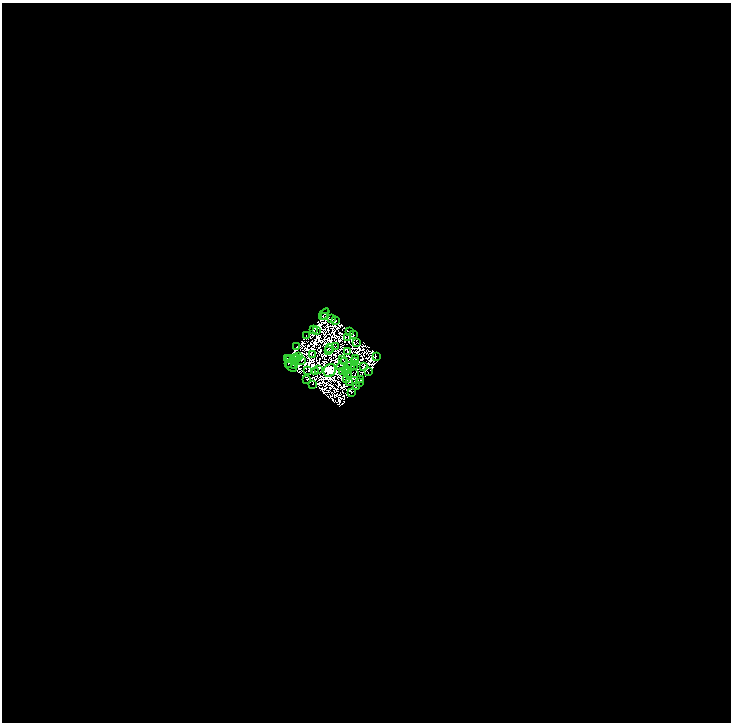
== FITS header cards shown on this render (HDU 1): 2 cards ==
NAXIS1  =                 1457
NAXIS2  =                 1440

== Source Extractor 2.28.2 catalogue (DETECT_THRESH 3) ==
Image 1457 x 1440 px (HDU 1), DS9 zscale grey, zoomed out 1/2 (1 PNG px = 2 x 2 image px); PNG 733 x 724 px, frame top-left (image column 1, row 1439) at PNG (2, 3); each listed source drawn as its Kron ellipse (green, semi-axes under 4 px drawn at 4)
Background 0.237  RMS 1.4e-05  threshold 4.22e-05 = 3 sigma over >= 5 px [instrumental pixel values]
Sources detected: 222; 168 cannot appear on this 1/2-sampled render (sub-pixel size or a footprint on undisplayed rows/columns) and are neither listed nor drawn; the other 54 listed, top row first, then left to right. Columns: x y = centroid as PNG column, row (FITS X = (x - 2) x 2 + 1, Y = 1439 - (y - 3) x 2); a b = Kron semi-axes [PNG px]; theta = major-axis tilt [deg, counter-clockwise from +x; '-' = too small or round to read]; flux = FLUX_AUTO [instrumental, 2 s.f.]
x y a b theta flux
324 314 6 2 54 3.6
325 317 3 2 - 6.8
332 319 2 1 - 9.3
336 321 3 2 - 5.5
313 330 3 1 - 1.7
317 331 3 1 - 2
350 332 2 1 - 3.6
353 334 2 1 - 18
306 336 3 2 - 11
348 338 3 1 - 6.6
357 342 3 1 - 0.29
336 346 3 1 - 1.6
296 347 2 1 - 5.4
330 348 4 1 - 1.1
328 350 2 1 - 2.7
348 352 2 1 - 3.8
313 354 4 1 - 4.5
299 356 2 2 - 8.6
376 356 3 1 - 4.7
288 358 2 1 - 3.2
298 358 2 1 - 0.043
289 359 2 1 - 8.1
294 359 2 1 - 2.7
342 359 2 1 - 4.1
355 359 3 2 - 6.4
301 360 2 1 - 0.38
345 361 2 2 - 2
354 361 2 1 - 2.3
288 363 2 2 - 6
294 365 2 2 - 9.8
350 365 2 1 - 0.74
364 366 3 2 - 9.9
291 367 6 2 -40 2.3
340 367 4 1 - 2.6
354 367 2 1 - 2.6
346 369 2 1 - 6.4
318 370 3 1 - 3
330 370 7 6 - 8900
308 371 2 1 - 9.5
343 371 2 1 - 3.6
348 371 3 2 - 2.5
316 372 2 1 - 1.5
345 372 2 1 - 0.78
368 372 3 2 - 3.3
355 373 2 1 - 0.7
348 374 2 1 - 5.5
306 379 2 1 - 14
361 379 2 1 - 5.4
346 380 2 1 - 7.4
349 382 2 2 - 38
360 382 2 1 - 2.7
312 384 2 2 - 6.6
356 387 3 2 - 1.8
351 392 2 1 - 4
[168 sub-pixel or undisplayed-footprint detections neither listed nor drawn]